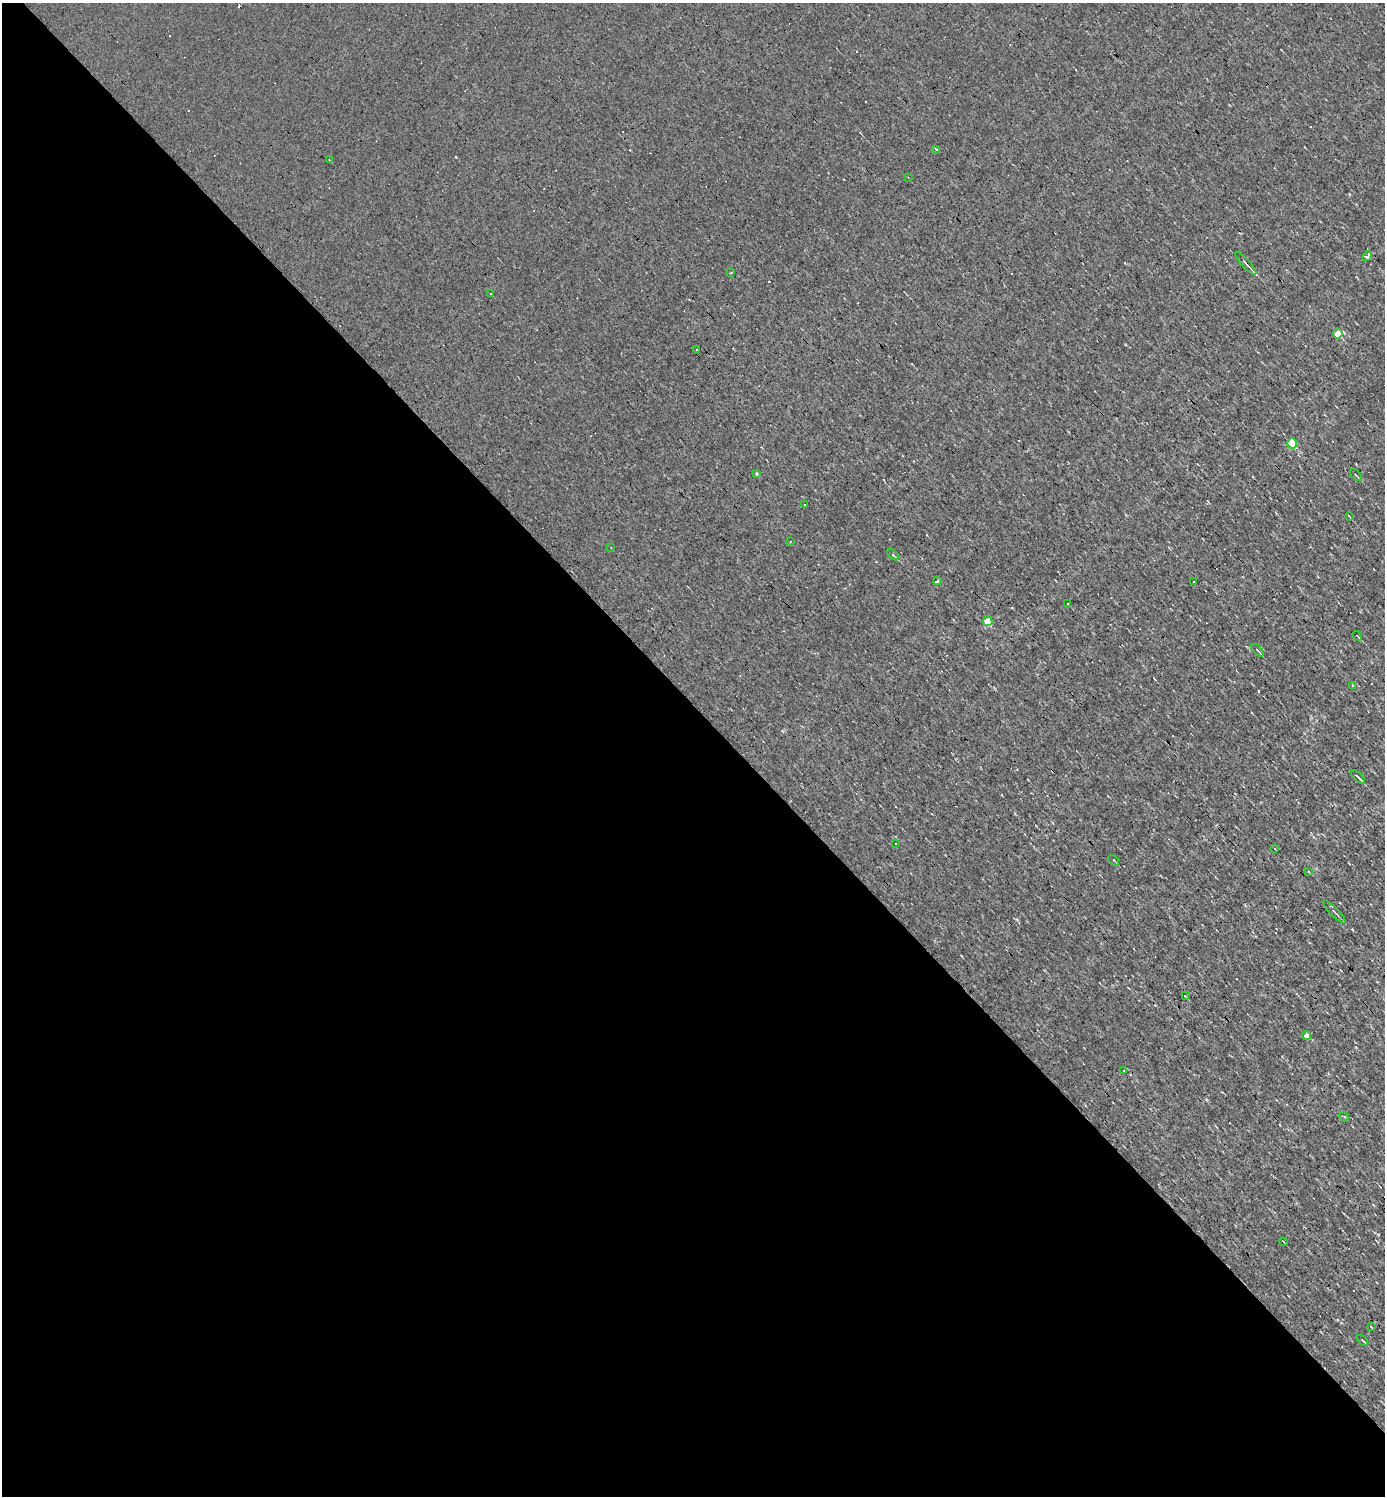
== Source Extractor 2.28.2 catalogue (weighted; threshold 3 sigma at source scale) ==
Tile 9 of 4 x 4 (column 1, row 3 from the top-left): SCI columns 151-1533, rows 1495-2988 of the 5977 x 5977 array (HDU 1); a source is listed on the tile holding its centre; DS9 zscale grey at full resolution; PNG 1387 x 1498 px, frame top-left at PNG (2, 3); each listed source drawn as its Kron ellipse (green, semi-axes under 4 px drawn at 4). Shown black and unused: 53% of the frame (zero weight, under 3 of 4 exposures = <1% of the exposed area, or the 3 px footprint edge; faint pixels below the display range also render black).
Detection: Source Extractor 2.28.2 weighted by HDU 2 'WHT'; one run over the whole footprint, this tile lists its part. Background 0.00339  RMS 0.042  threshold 0.191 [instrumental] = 3 sigma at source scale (4.5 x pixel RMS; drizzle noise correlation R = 1.50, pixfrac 1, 0.05/0.05 arcsec/px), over >= 5 px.
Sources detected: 70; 33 cosmic-ray / hot-pixel residue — neither listed nor drawn; the other 37 listed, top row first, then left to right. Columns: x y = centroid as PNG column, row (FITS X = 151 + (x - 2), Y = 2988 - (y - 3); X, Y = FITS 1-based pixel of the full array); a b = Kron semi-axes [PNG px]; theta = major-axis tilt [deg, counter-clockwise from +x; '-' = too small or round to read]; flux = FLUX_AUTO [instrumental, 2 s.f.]
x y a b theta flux
936 149 4 3 - 6.6
329 159 3 2 - 2.3
908 177 3 2 - 2.6
1367 256 5 3 - 36
1245 263 15 3 -48 14
731 273 3 2 - 7.5
491 294 2 2 - 2.6
1338 334 5 4 - 94
696 349 3 2 - 4.6
1292 443 5 5 - 170
756 474 3 3 - 12
1356 475 7 2 -45 4.2
804 504 2 2 - 3
1349 517 4 2 - 3.5
790 541 3 2 - 3
611 548 3 2 - 2.7
893 555 7 2 -41 6.2
937 581 4 3 - 21
1194 582 3 2 - 5.2
1068 604 3 3 - 7.2
988 621 5 4 - 110
1357 636 5 2 - 3.4
1257 650 8 3 -44 5.1
1352 685 3 3 - 7.5
1358 777 9 3 -44 14
895 843 3 2 - 3
1275 849 4 2 - 2.9
1114 860 6 2 -45 3.6
1308 871 3 3 - 37
1334 912 15 3 -46 11
1185 996 3 2 - 5.3
1306 1035 4 4 - 31
1124 1070 3 3 - 12
1344 1116 5 3 - 4.4
1283 1242 4 2 - 3.3
1371 1327 3 2 - 3.1
1363 1340 7 3 -44 5.9
Unlisted compact peaks at least as high as the median listed source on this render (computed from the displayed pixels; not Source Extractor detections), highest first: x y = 1155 1005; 1337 1320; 1016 919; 1352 929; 1344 333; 961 956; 1349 194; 782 731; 1356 1047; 1012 608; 1222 1092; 1229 105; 1281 50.